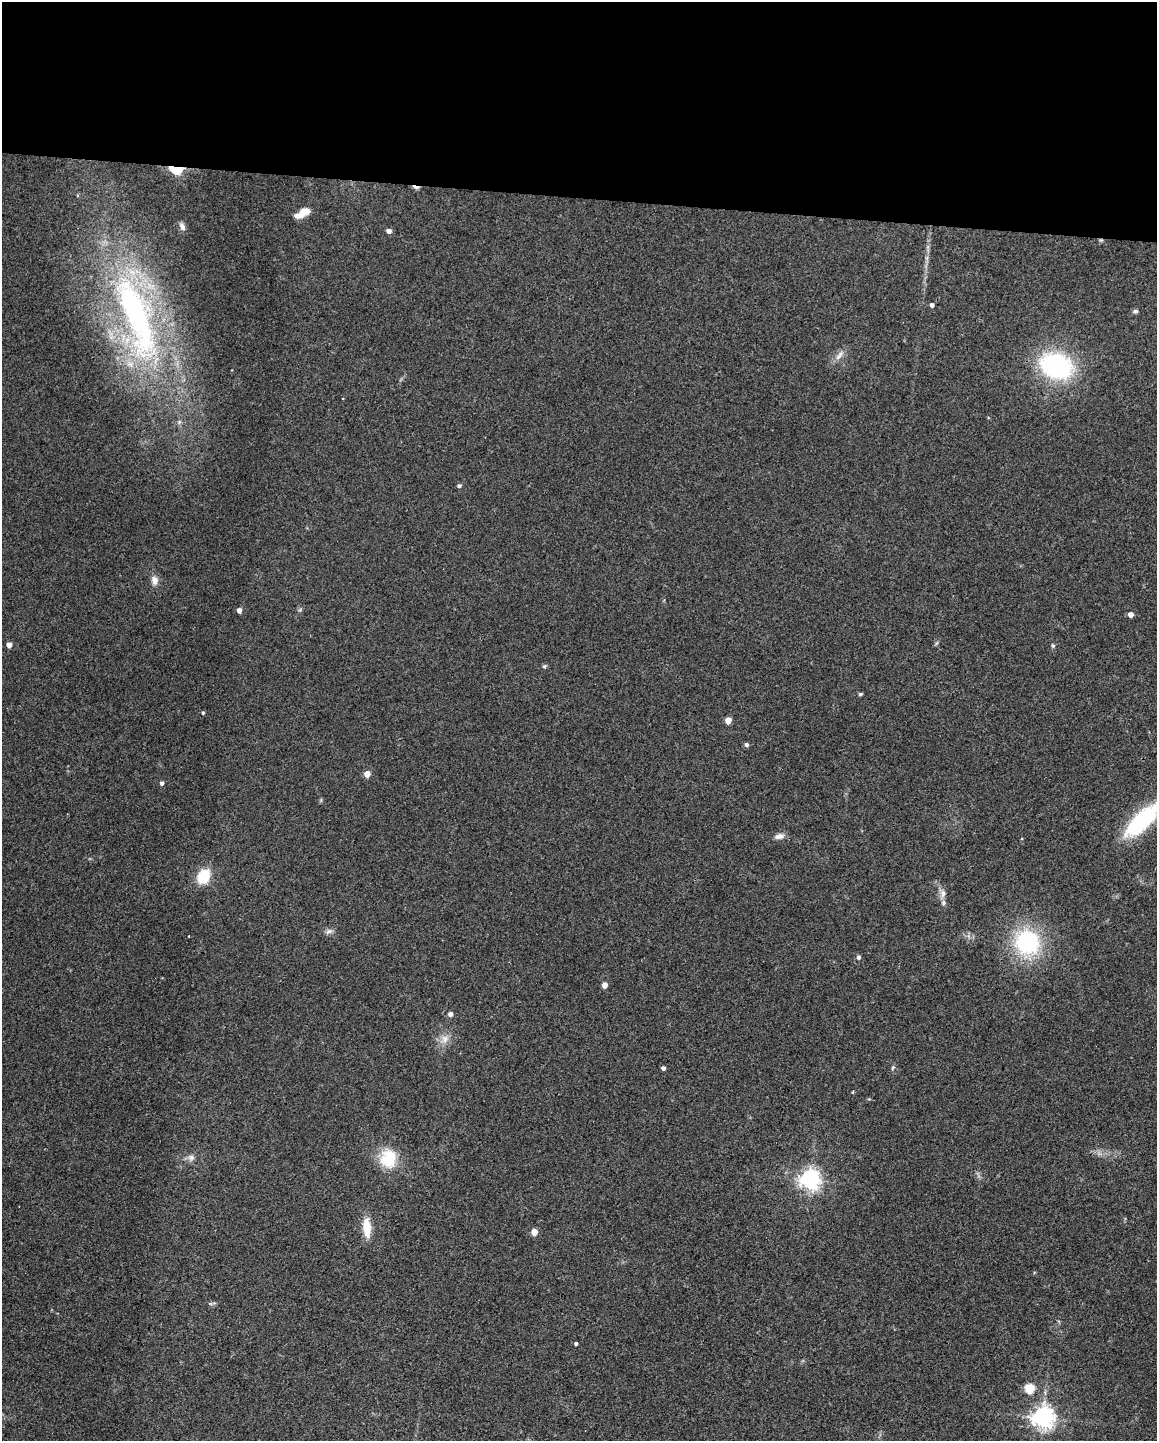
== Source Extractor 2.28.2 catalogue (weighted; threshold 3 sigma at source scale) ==
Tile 3 of 4 x 3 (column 3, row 1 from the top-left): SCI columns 2315-3469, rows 3101-4539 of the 4625 x 4647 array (HDU 1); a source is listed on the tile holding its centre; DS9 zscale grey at full resolution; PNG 1159 x 1443 px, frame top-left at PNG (2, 2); no overlay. Shown black and unused: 14% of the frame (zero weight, under 3 of 4 exposures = <1% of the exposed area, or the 3 px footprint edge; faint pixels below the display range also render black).
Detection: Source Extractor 2.28.2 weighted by HDU 2 'WHT'; one run over the whole footprint, this tile lists its part. Background 0.0823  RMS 0.0066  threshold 0.0296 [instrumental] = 3 sigma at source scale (4.5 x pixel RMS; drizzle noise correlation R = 1.50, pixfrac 1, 0.05/0.05 arcsec/px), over >= 5 px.
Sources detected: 46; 1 cosmic-ray / hot-pixel residue — not listed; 2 inside a brighter listed object's ellipse — not listed separately; the other 43 listed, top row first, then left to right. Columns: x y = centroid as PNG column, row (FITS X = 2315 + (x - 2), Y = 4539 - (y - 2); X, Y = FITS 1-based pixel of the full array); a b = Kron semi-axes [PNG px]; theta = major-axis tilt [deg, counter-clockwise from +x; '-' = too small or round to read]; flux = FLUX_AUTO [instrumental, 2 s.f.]
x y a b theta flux
176 169 6 4 -6 110
302 215 19 7 8 5.8
182 226 10 6 -63 2.7
389 231 5 4 - 3
932 305 4 4 - 1.9
1135 311 6 5 - 1.6
137 317 145 37 -71 220
838 356 10 6 39 3.2
1056 366 30 22 -20 98
459 486 5 4 - 1.4
154 580 12 8 -79 4.3
239 610 4 4 - 3.8
1131 614 4 4 - 4.5
9 645 4 4 - 5.1
1053 646 6 5 - 1
544 666 5 5 - 1.1
860 694 5 4 - 0.91
203 713 4 3 - 0.89
728 720 5 4 - 8.8
746 744 5 5 - 1.7
367 774 5 4 - 8.1
162 783 5 4 - 1.7
1142 821 50 17 45 64
779 836 12 6 10 3.5
203 876 12 9 59 25
943 893 12 8 89 3.6
329 931 11 6 24 2.3
1027 942 35 32 -62 59
858 957 5 4 - 1.7
605 985 4 4 - 5
450 1014 5 4 - 3.1
444 1039 13 10 65 5.5
663 1068 4 4 - 1.9
893 1068 6 4 67 1.1
853 1092 3 3 - 0.85
191 1158 9 9 - 2.9
388 1158 25 21 86 22
810 1180 7 7 - 390
367 1227 19 8 -86 14
534 1232 5 4 - 9.9
576 1343 3 3 - 1.3
1030 1388 5 5 - 35
1043 1417 7 7 - 480
Overlapping masked pixels (flux is a lower limit): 1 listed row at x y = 176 169
Isophote crosses this tile's border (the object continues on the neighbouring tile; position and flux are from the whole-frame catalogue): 1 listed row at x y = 1142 821